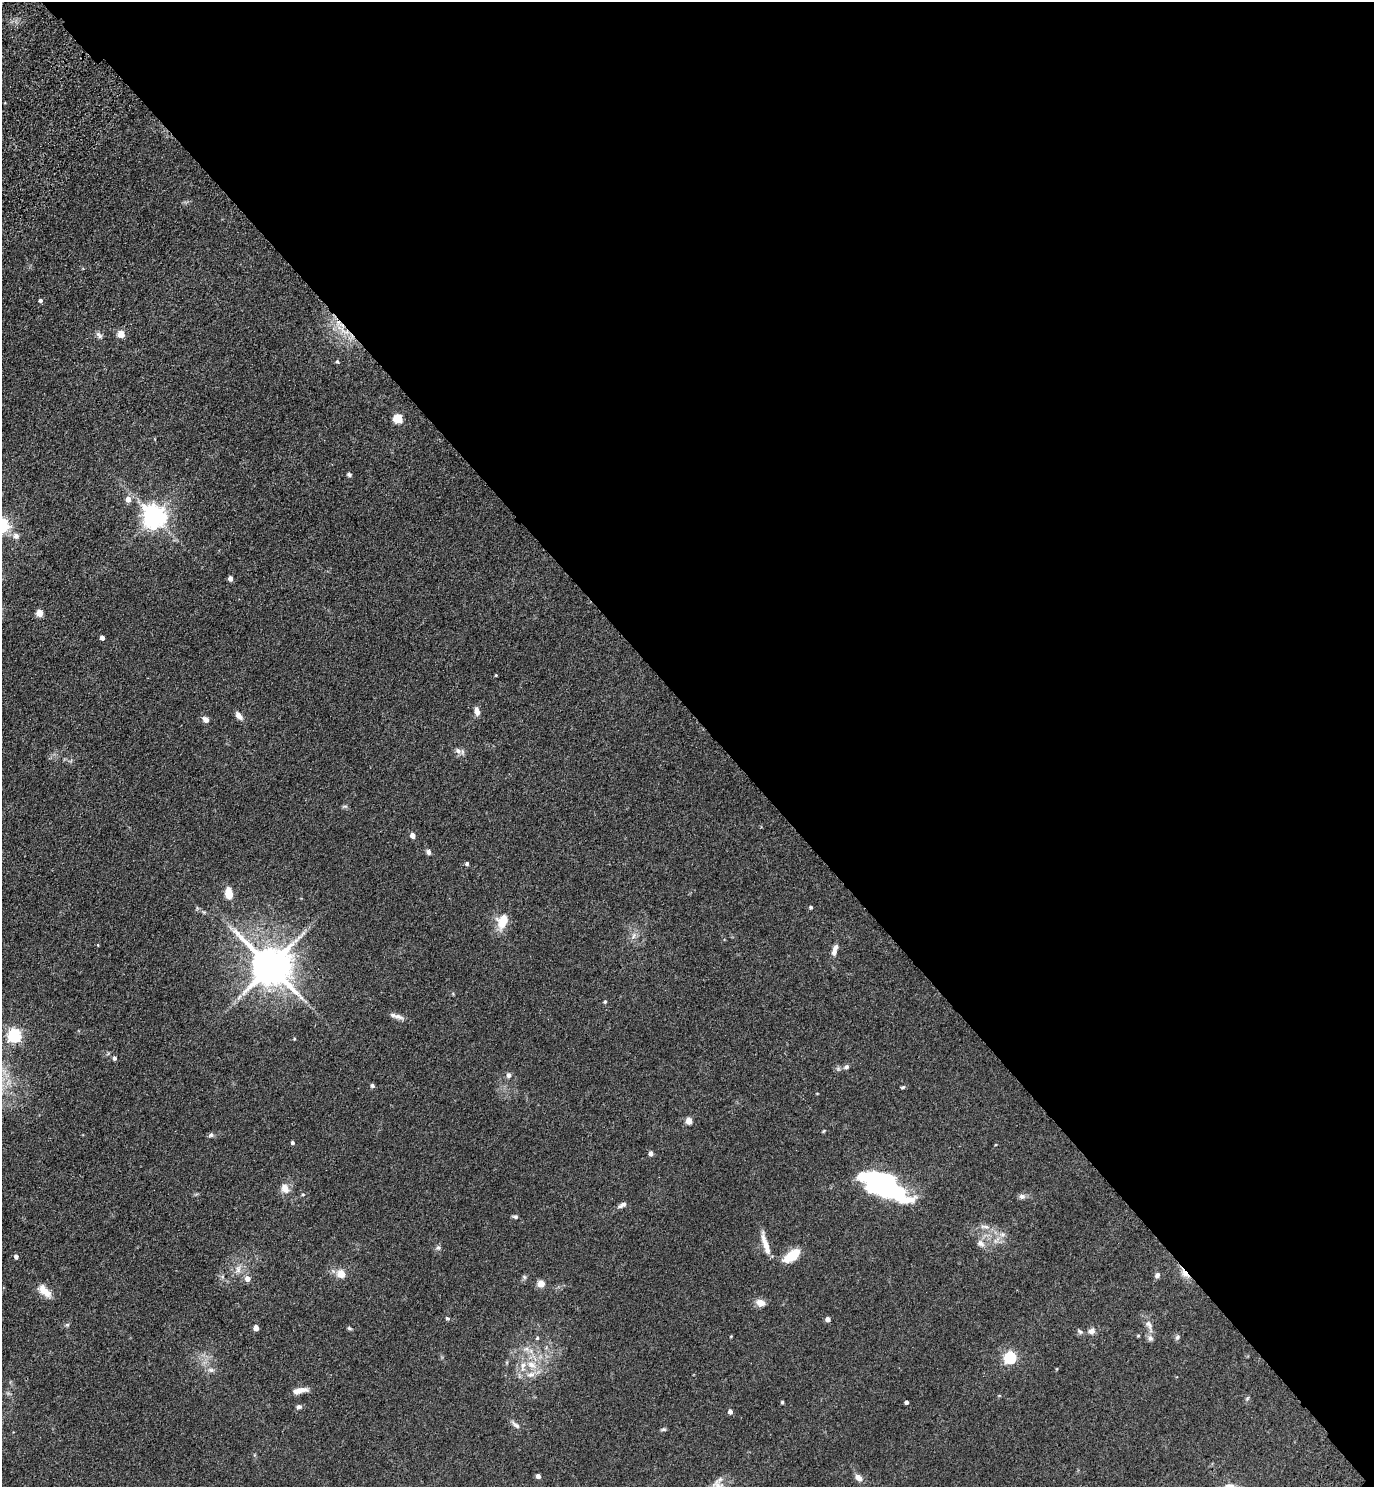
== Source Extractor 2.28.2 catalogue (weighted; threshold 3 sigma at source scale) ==
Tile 8 of 4 x 4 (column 4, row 2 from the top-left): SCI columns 4363-5734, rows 3061-4545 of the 6122 x 6121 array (HDU 1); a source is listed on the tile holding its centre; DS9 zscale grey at full resolution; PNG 1376 x 1489 px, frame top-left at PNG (2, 2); no overlay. Shown black and unused: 48% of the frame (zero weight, under 3 of 4 exposures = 6% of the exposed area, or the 3 px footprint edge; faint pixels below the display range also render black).
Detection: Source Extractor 2.28.2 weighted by HDU 2 'WHT'; one run over the whole footprint, this tile lists its part. Background 0.0746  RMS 0.0066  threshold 0.0298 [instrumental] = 3 sigma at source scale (4.5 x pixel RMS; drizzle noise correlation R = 1.50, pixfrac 1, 0.05/0.05 arcsec/px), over >= 5 px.
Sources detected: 95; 1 cosmic-ray / hot-pixel residue — not listed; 3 inside a brighter listed object's ellipse — not listed separately; the other 91 listed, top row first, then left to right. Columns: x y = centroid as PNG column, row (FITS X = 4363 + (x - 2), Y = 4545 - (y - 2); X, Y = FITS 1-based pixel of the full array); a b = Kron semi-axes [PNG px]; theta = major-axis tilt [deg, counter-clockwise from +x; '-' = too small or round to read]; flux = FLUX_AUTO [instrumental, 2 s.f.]
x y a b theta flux
40 300 5 4 - 1.6
346 332 12 6 -9 5.1
121 334 5 5 - 13
99 335 12 5 -45 2
337 362 5 4 - 0.96
398 419 5 5 - 29
349 475 5 5 - 1.3
128 499 5 5 - 5.9
154 516 8 7 - 550
16 536 8 7 - 2.8
230 578 4 4 - 3.7
39 613 5 4 - 12
102 638 4 4 - 2.9
496 675 3 2 - 0.52
477 711 10 6 -80 3.5
239 716 10 6 -52 3.8
206 719 7 6 - 3.5
458 751 9 8 - 2.8
345 806 8 4 -7 1
413 835 4 4 - 5.4
428 852 7 6 - 1.8
467 863 4 4 - 1.3
229 893 13 7 -84 8.5
811 907 4 4 - 1.1
503 921 18 11 69 13
634 936 10 6 58 2.6
98 945 4 3 - 0.43
834 952 9 6 86 2.9
270 966 12 11 - 2300
605 1002 4 4 - 0.89
398 1016 15 7 -21 3.4
14 1035 6 6 - 120
114 1058 5 4 - 1.6
846 1067 8 6 20 1.8
508 1075 7 5 72 1.9
372 1085 5 5 - 1.3
903 1087 6 4 17 0.96
689 1121 5 4 - 10
824 1131 5 4 - 0.66
211 1135 7 6 - 1.4
292 1143 4 4 - 1.3
996 1144 4 2 - 0.45
651 1153 4 4 - 2.9
882 1185 44 18 -28 130
285 1188 15 11 -62 5.5
303 1194 5 3 - 0.62
1022 1196 9 7 -2 2.3
622 1205 13 5 25 2.4
515 1217 6 5 - 1.3
985 1227 15 5 -7 3.4
1002 1234 10 7 0 3.1
981 1243 12 9 -34 3.7
766 1245 30 7 -73 7.9
438 1248 7 5 20 1.4
792 1255 15 7 38 22
16 1257 5 5 - 1.8
238 1269 12 7 90 3.6
1185 1273 18 6 -50 5
341 1274 6 5 - 13
1157 1275 7 6 - 1.9
524 1277 6 5 - 1.1
247 1279 5 5 - 4.9
541 1283 5 5 - 15
44 1291 20 9 -44 7.1
760 1303 12 9 -15 4.4
447 1318 5 5 - 1
828 1319 4 4 - 4
1149 1325 13 8 -58 3.6
256 1328 4 4 - 6.7
349 1328 6 4 -17 0.99
1080 1331 10 5 -34 1.4
1091 1331 9 7 0 2.8
731 1336 3 3 - 0.5
1138 1336 4 3 - 0.72
1177 1337 8 6 47 1.5
537 1338 6 5 - 0.92
1150 1338 9 8 - 2.2
526 1349 10 6 -26 3.1
1010 1357 6 5 - 88
532 1365 15 9 -30 8
211 1370 10 6 -9 2.3
300 1390 18 6 10 5.6
1247 1398 7 5 54 1
782 1402 3 3 - 1
906 1402 4 3 - 1.8
299 1407 6 5 - 1.8
730 1411 4 4 - 2.9
516 1425 14 5 -38 2.2
663 1429 7 4 10 1
538 1476 4 4 - 3.4
859 1478 10 6 -37 4.2
Overlapping masked pixels (flux is a lower limit): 2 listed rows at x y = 346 332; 1185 1273